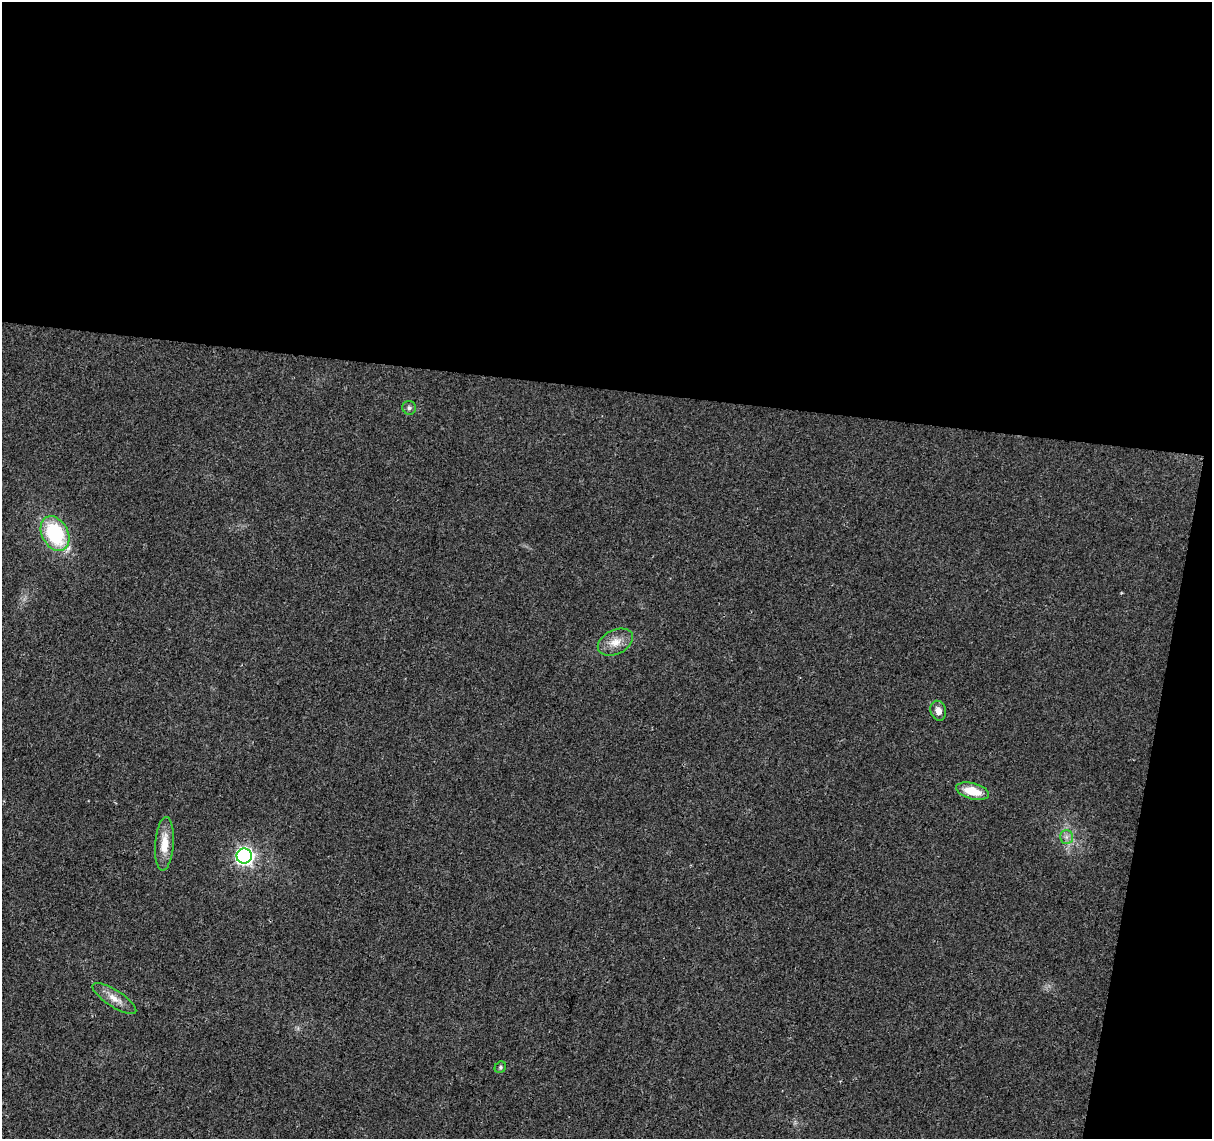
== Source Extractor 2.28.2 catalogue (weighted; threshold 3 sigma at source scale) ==
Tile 4 of 4 x 4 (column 4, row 1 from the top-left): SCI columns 3630-4839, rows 3637-4773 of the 4847 x 5057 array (HDU 1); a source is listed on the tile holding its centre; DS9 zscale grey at full resolution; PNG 1214 x 1141 px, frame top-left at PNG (2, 2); each listed source drawn as its Kron ellipse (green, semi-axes under 4 px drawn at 4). Shown black and unused: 37% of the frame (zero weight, under 2 of 3 exposures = <1% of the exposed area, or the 3 px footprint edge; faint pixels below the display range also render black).
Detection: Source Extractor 2.28.2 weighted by HDU 2 'WHT'; one run over the whole footprint, this tile lists its part. Background 0.0273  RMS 0.0063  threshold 0.0285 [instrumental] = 3 sigma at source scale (4.5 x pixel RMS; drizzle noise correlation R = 1.50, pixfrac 1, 0.0396/0.0396 arcsec/px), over >= 5 px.
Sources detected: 10; all 10 listed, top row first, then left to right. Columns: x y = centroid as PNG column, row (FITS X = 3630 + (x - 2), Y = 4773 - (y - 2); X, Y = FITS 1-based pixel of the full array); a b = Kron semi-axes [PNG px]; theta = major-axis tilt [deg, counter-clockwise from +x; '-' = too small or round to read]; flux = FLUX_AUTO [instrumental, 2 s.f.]
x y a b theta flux
409 408 7 6 - 1.5
55 533 18 13 -62 51
615 642 19 12 26 8.3
938 711 10 7 -72 4.1
972 791 17 8 -14 14
1066 837 7 6 - 2.2
164 844 27 9 86 11
244 856 7 7 - 210
114 999 25 8 -33 7.4
500 1067 6 5 - 1.1